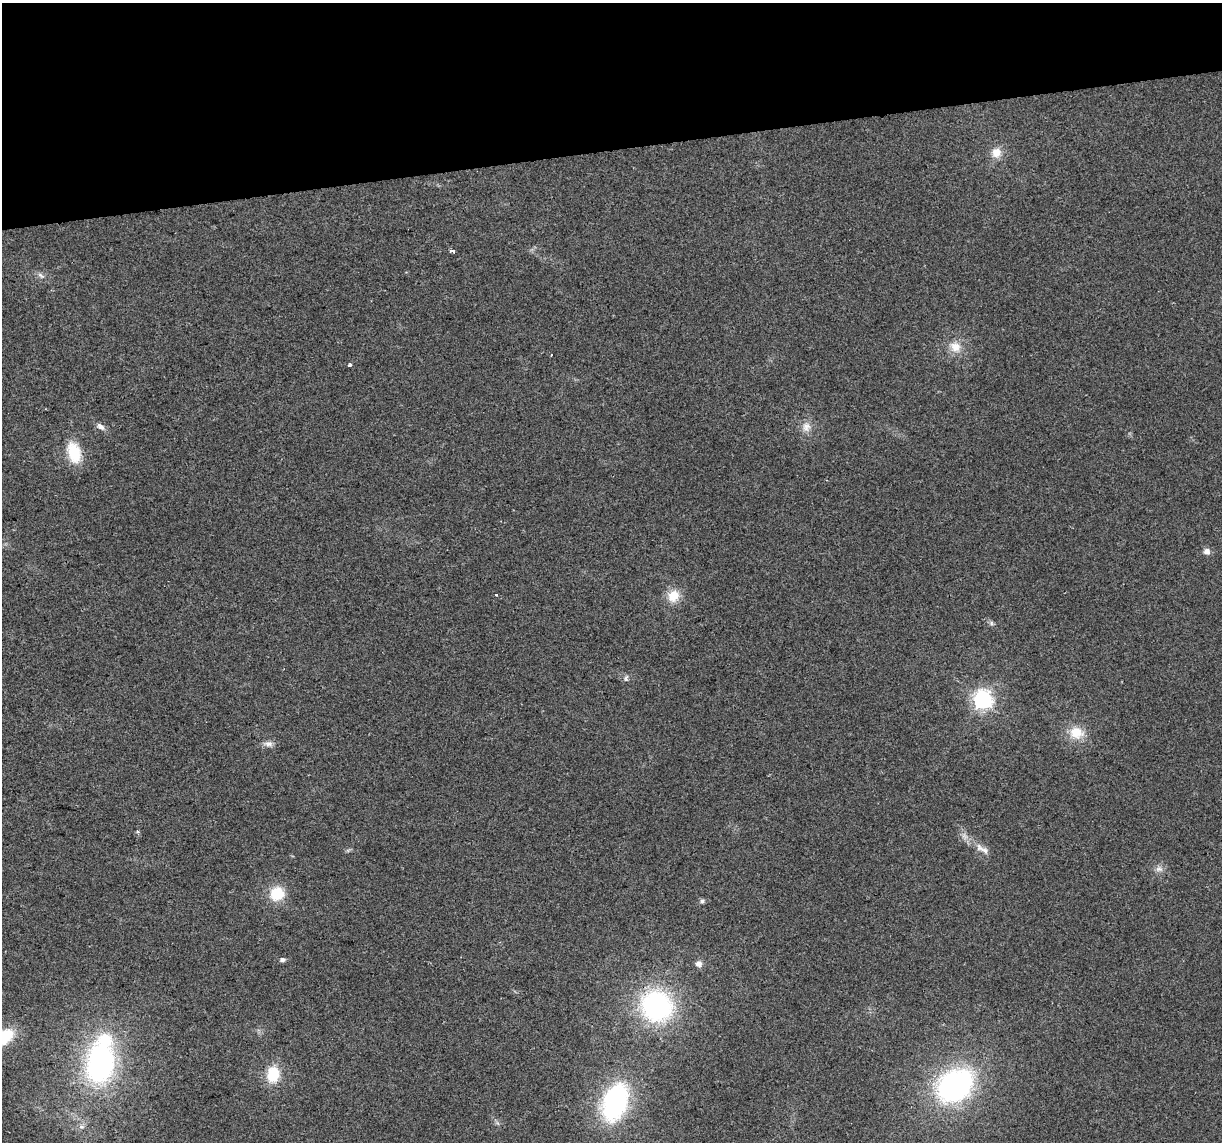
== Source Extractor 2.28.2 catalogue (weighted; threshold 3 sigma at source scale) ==
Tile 3 of 4 x 4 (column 3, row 1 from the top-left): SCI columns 2443-3662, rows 3492-4631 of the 4883 x 4659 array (HDU 1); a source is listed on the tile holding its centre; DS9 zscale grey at full resolution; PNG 1224 x 1144 px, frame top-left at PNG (2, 3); no overlay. Shown black and unused: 13% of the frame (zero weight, under 2 of 3 exposures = <1% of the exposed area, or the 3 px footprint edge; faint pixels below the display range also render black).
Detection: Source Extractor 2.28.2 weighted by HDU 2 'WHT'; one run over the whole footprint, this tile lists its part. Background 0.0499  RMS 0.0068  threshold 0.0307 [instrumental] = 3 sigma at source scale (4.5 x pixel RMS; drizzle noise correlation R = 1.50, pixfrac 1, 0.0396/0.0396 arcsec/px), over >= 5 px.
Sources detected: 30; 1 inside a brighter listed object's ellipse — not listed separately; the other 29 listed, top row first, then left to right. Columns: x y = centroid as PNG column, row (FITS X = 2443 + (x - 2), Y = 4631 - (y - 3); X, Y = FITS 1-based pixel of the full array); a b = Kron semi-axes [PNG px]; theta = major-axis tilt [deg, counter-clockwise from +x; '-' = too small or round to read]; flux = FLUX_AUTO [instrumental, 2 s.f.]
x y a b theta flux
996 152 12 11 - 7.7
452 250 4 3 - 5.2
40 275 10 5 -42 2.2
955 347 16 13 -32 9.2
551 355 2 2 - 0.67
350 365 4 3 - 3.2
101 426 11 7 -35 3.4
806 427 14 11 84 6.1
74 452 24 15 -76 22
1207 551 8 7 - 3.4
496 595 3 3 - 2.7
673 596 16 14 50 11
991 623 7 4 -89 1.2
626 678 9 4 69 1.5
983 700 7 7 - 330
1076 733 20 16 -11 13
268 744 12 7 -4 3.5
137 831 3 3 - 3.2
985 850 13 8 -25 4.1
1159 869 10 7 4 3.2
277 894 15 14 - 20
702 901 6 6 - 1.6
282 960 6 4 6 2.3
699 964 9 8 - 3.3
656 1006 31 28 -30 110
100 1063 38 25 82 150
273 1074 17 13 82 21
955 1085 40 29 35 150
615 1102 37 23 70 100